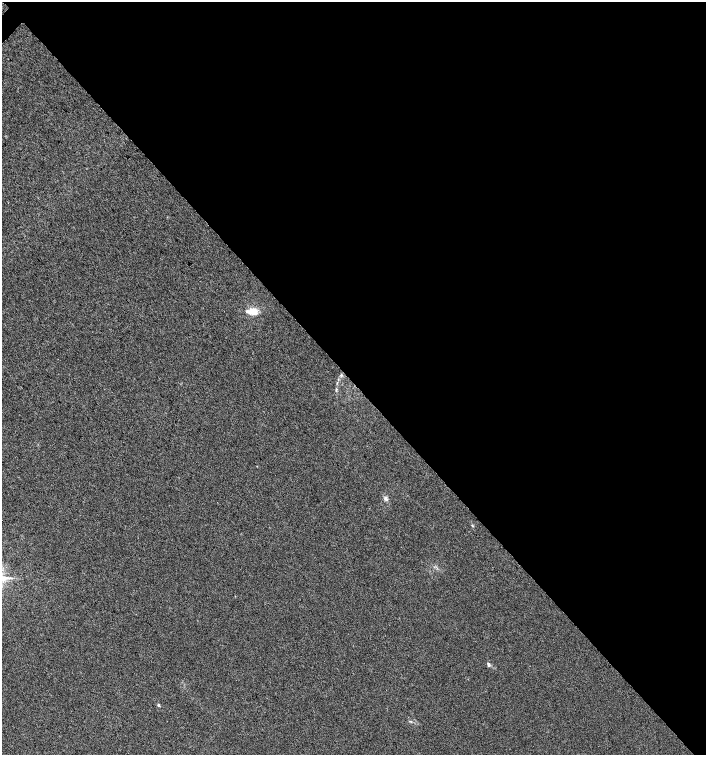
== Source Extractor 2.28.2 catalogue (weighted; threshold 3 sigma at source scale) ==
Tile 8 of 4 x 4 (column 4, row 2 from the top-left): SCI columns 4386-5793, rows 3019-4523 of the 6016 x 6029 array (HDU 1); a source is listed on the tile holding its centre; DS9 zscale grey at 2 x 2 block average (1 PNG px = mean of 2 x 2 image px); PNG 708 x 757 px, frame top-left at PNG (2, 2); no overlay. Shown black and unused: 51% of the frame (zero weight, under 3 of 4 exposures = <1% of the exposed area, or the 3 px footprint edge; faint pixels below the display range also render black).
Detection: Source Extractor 2.28.2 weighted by HDU 2 'WHT'; one run over the whole footprint, this tile lists its part. Background 0.00421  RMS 0.0043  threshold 0.0193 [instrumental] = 3 sigma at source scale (4.5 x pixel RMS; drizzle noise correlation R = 1.50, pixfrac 1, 0.0396/0.0396 arcsec/px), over >= 5 px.
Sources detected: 6; all 6 listed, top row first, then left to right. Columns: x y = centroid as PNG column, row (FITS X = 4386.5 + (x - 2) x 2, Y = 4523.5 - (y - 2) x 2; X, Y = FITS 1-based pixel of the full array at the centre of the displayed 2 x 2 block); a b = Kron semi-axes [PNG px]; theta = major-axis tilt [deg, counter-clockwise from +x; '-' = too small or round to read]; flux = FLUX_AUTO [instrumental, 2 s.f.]
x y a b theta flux
253 311 9 5 3 14
341 375 4 3 - 1.3
386 499 6 4 -65 2.4
489 665 5 4 - 1.8
158 705 4 3 - 1.2
410 721 5 2 - 0.81